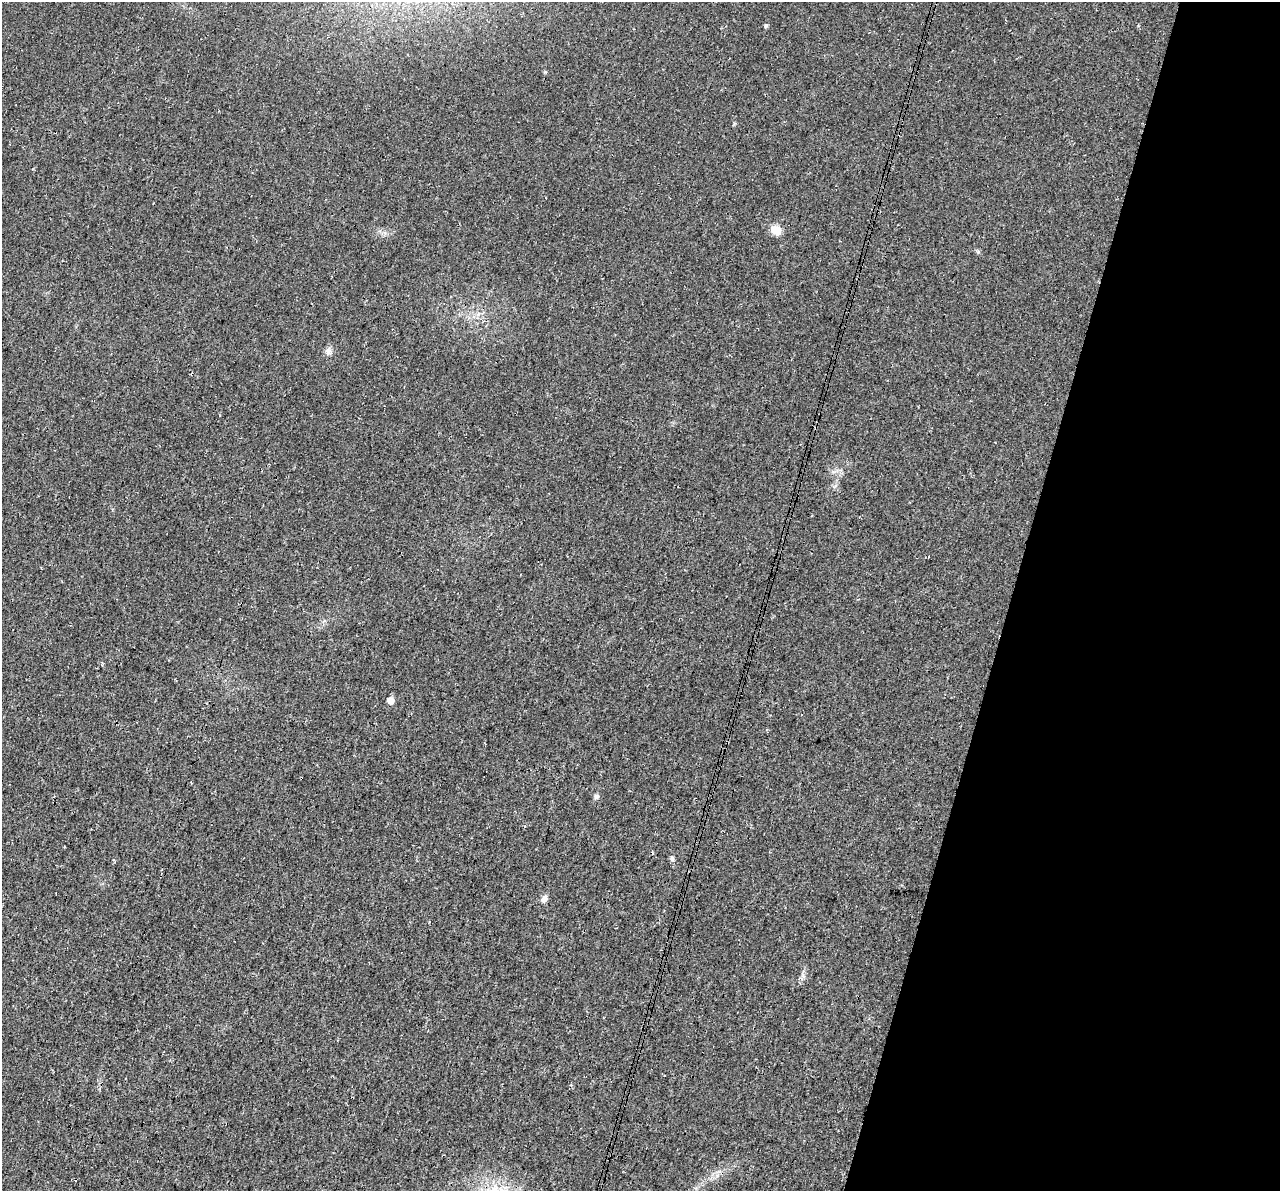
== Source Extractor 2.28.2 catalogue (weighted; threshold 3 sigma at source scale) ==
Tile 8 of 4 x 4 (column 4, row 2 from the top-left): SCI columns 3859-5136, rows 2719-3907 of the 5152 x 5375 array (HDU 1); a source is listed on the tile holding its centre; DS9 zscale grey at full resolution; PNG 1282 x 1193 px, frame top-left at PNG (2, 2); no overlay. Shown black and unused: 21% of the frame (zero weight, under 3 of 4 exposures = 5% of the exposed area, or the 3 px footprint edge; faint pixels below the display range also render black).
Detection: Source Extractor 2.28.2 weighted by HDU 2 'WHT'; one run over the whole footprint, this tile lists its part. Background 0.0162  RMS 0.0068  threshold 0.0305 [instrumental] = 3 sigma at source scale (4.5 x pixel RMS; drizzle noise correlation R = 1.50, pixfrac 1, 0.0396/0.0396 arcsec/px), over >= 5 px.
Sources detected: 8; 1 cosmic-ray / hot-pixel residue — not listed; the other 7 listed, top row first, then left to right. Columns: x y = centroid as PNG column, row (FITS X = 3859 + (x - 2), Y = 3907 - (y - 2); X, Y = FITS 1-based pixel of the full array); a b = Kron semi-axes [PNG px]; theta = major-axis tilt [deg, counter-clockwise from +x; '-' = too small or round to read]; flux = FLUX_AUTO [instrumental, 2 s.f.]
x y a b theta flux
766 26 5 4 - 1.2
776 230 12 10 -29 7.1
328 351 9 8 - 2.9
391 701 5 5 - 5.9
596 796 7 6 - 1.4
672 858 8 5 -75 1.4
544 899 11 7 68 2.6